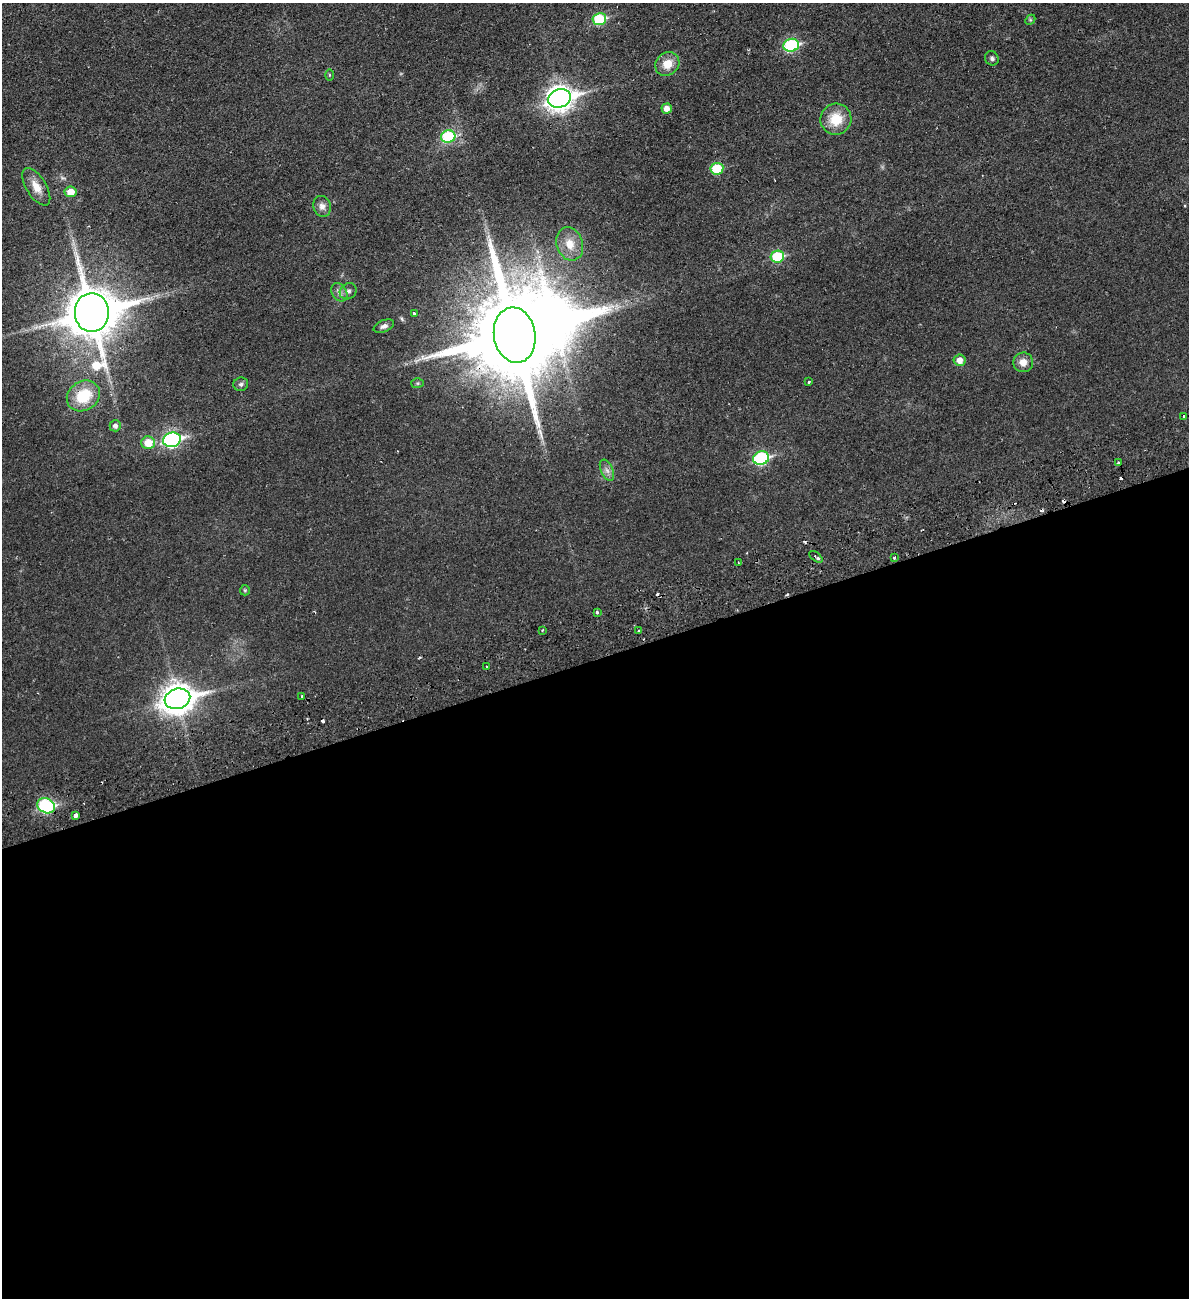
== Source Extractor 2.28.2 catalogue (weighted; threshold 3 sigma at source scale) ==
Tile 15 of 4 x 4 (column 3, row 4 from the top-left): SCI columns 2544-3730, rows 61-1356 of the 5204 x 5300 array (HDU 1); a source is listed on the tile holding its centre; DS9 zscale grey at full resolution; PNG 1191 x 1300 px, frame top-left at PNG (2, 3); each listed source drawn as its Kron ellipse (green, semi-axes under 4 px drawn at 4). Shown black and unused: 49% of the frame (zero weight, under 2 of 3 exposures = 3% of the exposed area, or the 3 px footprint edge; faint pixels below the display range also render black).
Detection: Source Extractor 2.28.2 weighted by HDU 2 'WHT'; one run over the whole footprint, this tile lists its part. Background 0.0216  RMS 0.0048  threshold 0.0214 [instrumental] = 3 sigma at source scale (4.5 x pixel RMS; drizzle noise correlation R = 1.50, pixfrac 1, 0.05/0.05 arcsec/px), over >= 5 px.
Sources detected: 58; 1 inside a brighter object's white glare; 9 cosmic-ray / hot-pixel residue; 1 long thin detection or spike segment (spike, bleed or trail) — neither listed nor drawn; the other 47 listed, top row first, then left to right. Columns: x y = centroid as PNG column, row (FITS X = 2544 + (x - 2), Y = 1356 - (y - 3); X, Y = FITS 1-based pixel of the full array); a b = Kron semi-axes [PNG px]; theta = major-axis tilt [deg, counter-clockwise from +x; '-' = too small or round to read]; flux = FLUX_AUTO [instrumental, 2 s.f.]
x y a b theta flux
599 19 7 6 - 29
1030 20 6 4 44 0.61
791 45 8 6 15 48
992 58 7 6 - 1.2
667 64 13 11 42 6.6
329 75 5 3 - 0.48
559 98 11 9 15 390
667 108 5 5 - 3.2
836 119 15 15 - 11
448 137 7 6 - 31
717 169 6 5 - 18
36 187 21 10 -58 6
71 192 6 5 - 5.8
322 206 10 8 -73 2.8
570 244 17 13 -71 7
777 257 6 6 - 26
348 291 9 7 36 1.7
339 292 10 7 -54 2.1
92 312 19 17 90 2500
414 314 3 3 - 1.4
384 326 11 6 22 1.7
515 335 28 21 -81 9800
960 360 6 6 - 3.6
1023 362 10 10 - 4.3
809 382 3 3 - 2.3
417 383 6 5 - 0.71
241 384 7 6 - 1.2
83 396 17 14 33 16
1183 416 4 3 - 2.2
115 426 6 5 - 1.7
172 440 9 7 14 94
148 443 7 6 - 9
761 458 8 6 15 55
1119 463 4 4 - 3.6
607 470 11 6 -65 2.1
816 557 8 3 -38 1.4
894 558 3 3 - 1.5
738 562 2 2 - 0.45
245 590 5 5 - 0.64
597 612 3 3 - 1.1
542 630 3 2 - 0.47
639 631 3 3 - 0.86
486 666 2 2 - 0.44
302 696 3 2 - 0.7
177 699 13 10 16 650
46 806 9 7 -27 61
75 815 4 3 - 5.4
Overlapping masked pixels (flux is a lower limit): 3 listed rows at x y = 515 335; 1119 463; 46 806